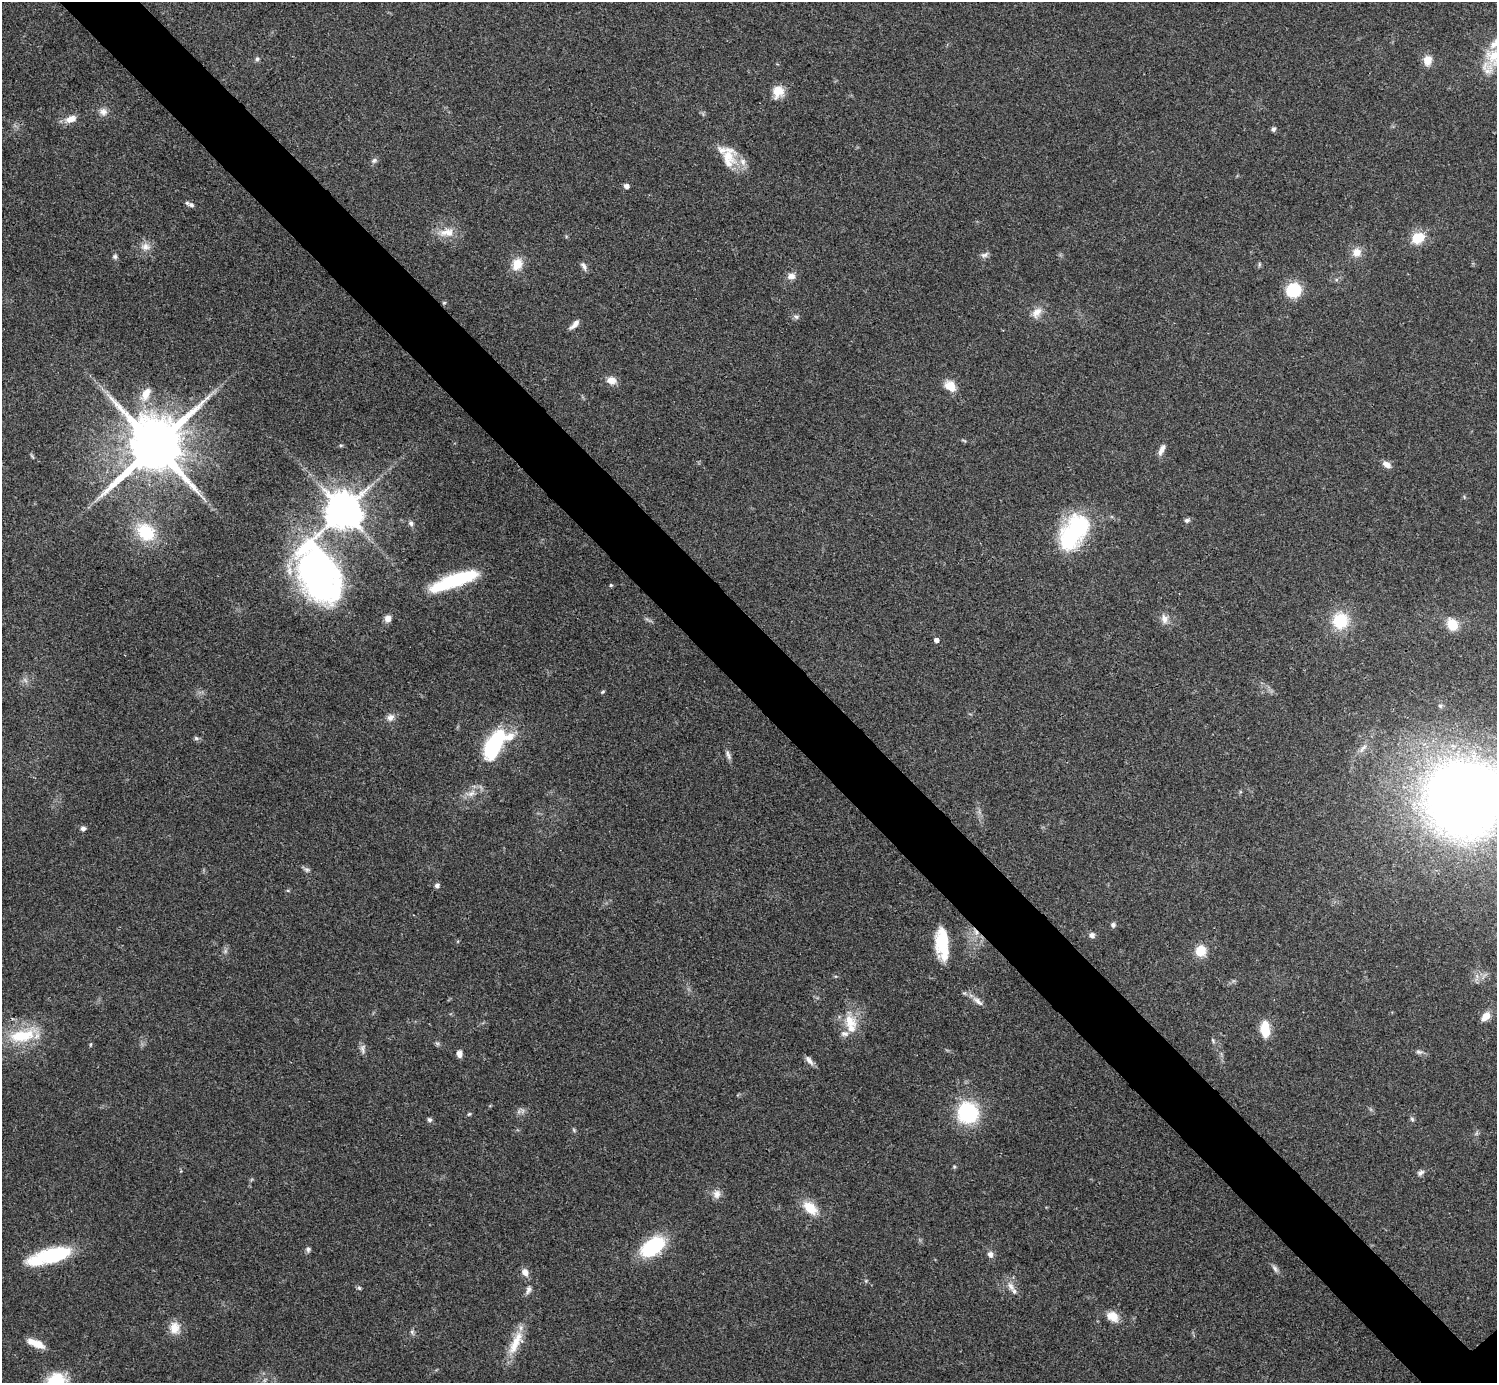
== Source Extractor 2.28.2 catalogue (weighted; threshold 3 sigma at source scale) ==
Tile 11 of 4 x 4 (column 3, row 3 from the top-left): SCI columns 2991-4485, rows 1538-2918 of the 5980 x 5979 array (HDU 1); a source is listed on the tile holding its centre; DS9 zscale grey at full resolution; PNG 1499 x 1385 px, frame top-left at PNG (2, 2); no overlay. Shown black and unused: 5% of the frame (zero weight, under 3 of 4 exposures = <1% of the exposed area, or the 3 px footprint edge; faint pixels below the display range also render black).
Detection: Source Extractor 2.28.2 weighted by HDU 2 'WHT'; one run over the whole footprint, this tile lists its part. Background 0.0612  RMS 0.0056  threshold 0.0251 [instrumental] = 3 sigma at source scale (4.5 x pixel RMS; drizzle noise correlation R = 1.50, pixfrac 1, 0.05/0.05 arcsec/px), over >= 5 px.
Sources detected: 109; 1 too faint to see at this stretch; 2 inside a brighter object's white glare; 1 cosmic-ray / hot-pixel residue — not listed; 8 inside a brighter listed object's ellipse — not listed separately; the other 97 listed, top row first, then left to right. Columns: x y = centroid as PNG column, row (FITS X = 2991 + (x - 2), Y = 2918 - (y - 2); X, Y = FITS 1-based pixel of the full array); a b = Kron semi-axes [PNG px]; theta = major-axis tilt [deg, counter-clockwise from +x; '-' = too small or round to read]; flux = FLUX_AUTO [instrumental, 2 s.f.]
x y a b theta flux
1494 56 27 21 67 17
257 59 6 5 - 1.1
1428 60 13 10 83 5.3
778 92 17 14 72 7.4
103 112 11 10 - 3.3
71 119 13 8 20 5.5
1273 129 6 5 - 1.4
728 156 20 17 21 8.9
374 161 8 6 40 1.6
626 186 4 4 - 3
191 205 9 6 -21 1.7
447 232 23 12 1 8.4
1418 238 13 11 19 14
145 247 13 10 6 4.4
1357 252 12 11 - 5.3
984 255 12 6 22 2
115 256 6 6 - 1.2
517 264 16 13 64 8.5
1259 264 7 4 -90 0.72
584 266 11 5 -61 2
791 276 10 8 4 3.4
1293 290 14 13 - 21
444 303 6 4 1 0.63
1037 312 16 10 52 5.2
796 317 7 5 -42 1.3
574 324 14 5 45 3.1
611 380 12 9 -9 4.6
950 386 13 10 -41 8.6
146 394 19 10 62 8.2
341 445 6 4 17 0.71
155 446 17 15 46 4600
1162 450 15 6 64 3.3
32 456 8 3 -56 0.82
1387 464 10 7 -30 3.7
343 511 10 10 - 1700
1187 520 8 6 27 1.4
411 523 7 6 - 1.7
146 532 25 20 -42 25
1074 532 42 23 57 63
318 572 61 38 -78 230
454 581 45 11 19 53
611 585 4 4 - 0.77
388 619 9 8 - 3.1
1164 619 13 9 -77 3.9
1340 620 23 21 77 20
1452 624 12 10 -63 11
936 640 4 4 - 2.5
25 680 8 5 -45 1.5
602 692 6 3 32 0.67
390 717 11 9 50 3.2
196 738 7 5 -44 1.1
496 739 24 19 33 43
1363 748 15 5 48 3.2
728 755 16 5 -70 2.1
471 793 14 8 26 4.5
1465 799 56 54 -28 750
83 828 5 5 - 2
306 870 8 6 -34 1.5
437 885 6 5 - 1.9
1113 925 6 6 - 1.5
1092 935 6 6 - 2.2
942 943 32 13 -86 25
1201 951 11 10 - 11
978 1001 19 6 -43 3.8
1486 1016 10 7 47 6.3
850 1022 22 16 -51 12
1265 1029 17 9 -87 13
22 1035 40 17 14 25
1213 1040 8 4 -67 0.88
90 1045 5 3 - 0.56
363 1049 13 7 -88 2.4
1419 1052 9 6 -10 1.6
459 1054 8 6 -83 3
809 1060 14 6 -51 2.7
968 1113 15 15 - 59
469 1114 6 4 42 0.75
1412 1119 7 5 -84 1.1
429 1120 6 6 - 1.3
574 1130 6 4 -49 0.75
954 1167 5 4 - 0.7
1420 1173 10 6 34 1.8
717 1194 11 9 78 3.5
810 1208 20 12 -40 11
653 1246 26 15 35 40
308 1249 7 6 - 1.3
990 1254 9 8 - 2.3
52 1255 49 16 16 38
1275 1269 13 5 -59 1.9
525 1272 9 8 - 3.7
1011 1286 15 8 -52 4.3
359 1288 5 5 - 0.95
528 1290 12 7 66 2.3
1113 1316 15 11 -35 6.7
175 1328 17 13 -85 7.1
412 1332 7 4 -72 1.1
516 1342 37 12 64 13
36 1343 21 8 -22 8.4
Overlapping masked pixels (flux is a lower limit): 1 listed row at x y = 318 572
Isophote crosses this tile's border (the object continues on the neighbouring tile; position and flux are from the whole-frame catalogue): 2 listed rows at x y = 1494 56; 1465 799